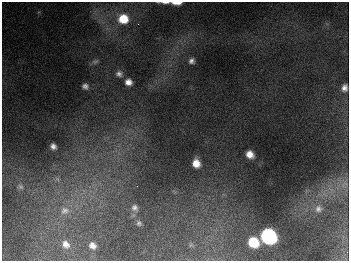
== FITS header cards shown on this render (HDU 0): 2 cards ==
NAXIS1  =                  347
NAXIS2  =                  259

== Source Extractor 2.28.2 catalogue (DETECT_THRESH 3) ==
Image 347 x 259 px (HDU 0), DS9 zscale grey, 1 PNG px = 1 image px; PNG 351 x 263 px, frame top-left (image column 1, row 259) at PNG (2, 2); no overlay
Background 677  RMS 51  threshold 154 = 3 sigma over >= 5 px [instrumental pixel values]
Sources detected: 24; all 24 listed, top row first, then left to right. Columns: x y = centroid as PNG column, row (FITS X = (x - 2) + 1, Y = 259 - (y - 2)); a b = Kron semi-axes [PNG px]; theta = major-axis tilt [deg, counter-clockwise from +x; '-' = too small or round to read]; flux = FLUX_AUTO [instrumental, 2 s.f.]
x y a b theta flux
165 2 10 3 1 1.1e+04
177 3 9 3 0 3.4e+04
123 19 11 10 - 8.4e+04
191 61 5 5 - 1.2e+04
95 62 8 5 17 7.0e+03
119 74 8 7 - 1.2e+04
128 82 7 6 - 2.1e+04
85 86 6 5 - 1.1e+04
344 88 8 6 78 1.8e+04
53 146 6 5 - 1.4e+04
250 154 7 6 - 3.3e+04
196 163 7 7 - 3.9e+04
57 179 7 5 -35 7.6e+03
346 183 8 4 -10 9.3e+03
137 186 2 2 - 1.5e+03
21 187 8 6 -44 9.2e+03
135 208 10 9 - 1.8e+04
318 209 10 10 - 2.1e+04
65 211 14 12 15 3.7e+04
139 223 7 6 - 8.5e+03
268 236 9 8 - 1.1e+06
253 242 8 8 - 1.2e+05
66 244 11 8 -50 2.3e+04
92 245 6 5 - 2.0e+04
At the frame edge (FLAGS 8, measured only in part): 2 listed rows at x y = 165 2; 177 3